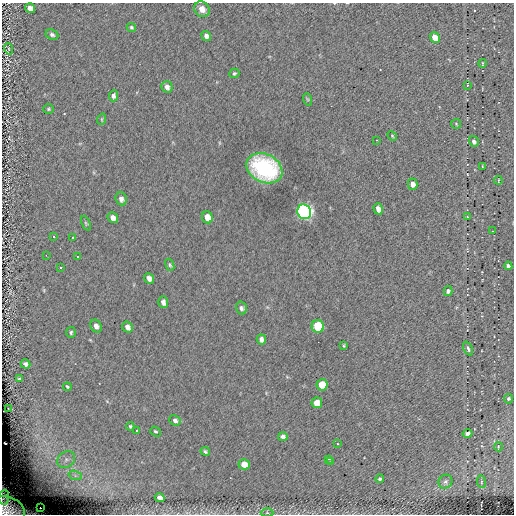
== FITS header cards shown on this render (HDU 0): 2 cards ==
NAXIS1  =                  512
NAXIS2  =                  512

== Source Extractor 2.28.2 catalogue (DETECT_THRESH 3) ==
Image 512 x 512 px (HDU 0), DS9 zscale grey, 1 PNG px = 1 image px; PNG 516 x 516 px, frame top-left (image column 1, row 512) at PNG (2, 3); each listed source drawn as its Kron ellipse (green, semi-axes under 4 px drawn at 4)
Background 0.156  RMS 4.2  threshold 12.7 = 3 sigma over >= 5 px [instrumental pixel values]
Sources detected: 78; all 78 listed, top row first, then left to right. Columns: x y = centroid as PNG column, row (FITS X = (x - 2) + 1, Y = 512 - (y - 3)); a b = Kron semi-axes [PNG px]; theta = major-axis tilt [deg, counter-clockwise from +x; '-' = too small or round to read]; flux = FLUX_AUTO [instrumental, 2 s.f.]
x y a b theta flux
30 8 5 4 - 2000
202 9 8 7 - 2000
131 27 5 4 - 400
52 35 7 5 -25 690
206 36 5 4 - 1300
435 38 5 4 - 5000
9 49 6 3 -71 240
482 63 4 2 - 290
234 73 5 4 - 400
467 85 3 2 - 200
167 87 6 5 - 1100
113 96 5 4 - 790
307 99 6 4 -71 330
48 109 5 4 - 350
102 119 6 3 72 300
456 124 5 5 - 310
392 136 5 4 - 290
376 140 2 2 - 190
474 141 5 4 - 780
482 166 3 2 - 150
264 168 19 14 -27 29000
498 180 4 2 - 200
413 184 6 4 -75 1400
121 199 6 5 - 1100
378 209 6 4 -73 1300
304 212 7 7 - 100000
207 217 6 5 - 2200
467 217 2 2 - 160
113 218 6 4 -51 1400
86 223 8 4 -66 380
492 231 2 2 - 200
53 237 3 3 - 13000
73 238 3 3 - 13000
46 255 2 2 - 13000
77 256 3 3 - 13000
170 265 6 4 -70 440
508 266 4 4 - 760
61 267 3 3 - 13000
149 278 5 4 - 1100
448 291 5 4 - 680
163 302 6 5 - 1200
241 308 6 5 - 710
96 326 7 5 -58 1200
318 326 6 6 - 16000
127 327 6 5 - 1200
71 332 5 4 - 500
261 339 5 4 - 960
344 346 4 3 - 300
468 348 7 3 -66 580
25 364 5 4 - 930
19 379 4 3 - 450
322 385 5 5 - 5800
67 387 4 2 - 370
508 399 5 4 - 510
317 403 5 5 - 3800
9 409 3 2 - 160
175 420 6 5 - 790
130 426 4 4 - 440
136 431 2 2 - 270
156 431 6 4 -37 430
468 433 5 4 - 1100
283 437 5 4 - 940
337 444 2 2 - 210
498 447 4 3 - 220
205 451 4 4 - 480
328 459 3 2 - 350
66 460 9 7 37 1600
330 462 3 2 - 400
244 464 5 5 - 3500
75 475 7 4 -19 690
380 479 4 3 - 430
445 482 7 6 - 730
481 482 6 3 -83 340
4 497 7 5 82 970
160 498 5 4 - 2200
40 508 3 2 - 2000
8 509 17 12 -22 6000
267 513 6 4 -1 450
At the frame edge (FLAGS 8, measured only in part): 2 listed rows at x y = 4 497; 8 509